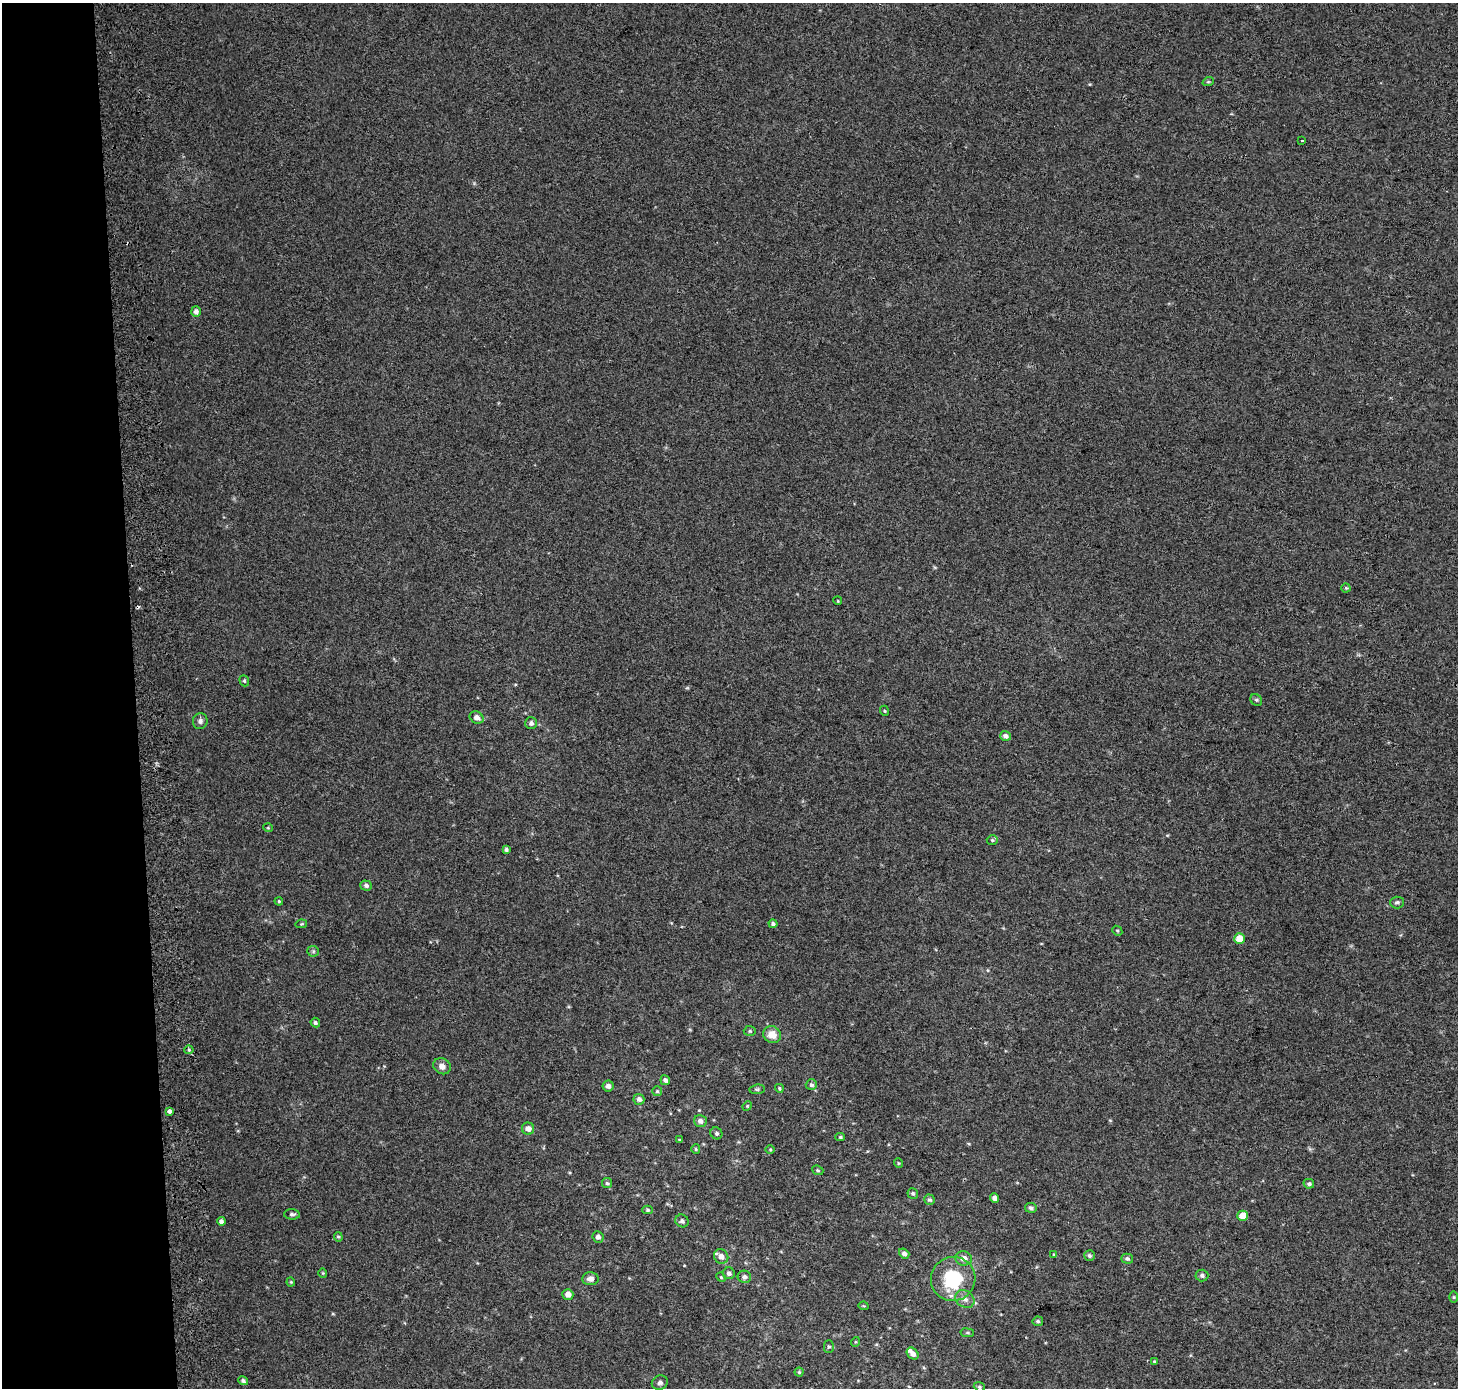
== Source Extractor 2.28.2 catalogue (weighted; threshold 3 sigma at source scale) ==
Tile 4 of 3 x 3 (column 1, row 2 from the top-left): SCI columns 73-1528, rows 1388-2773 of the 4514 x 4169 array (HDU 1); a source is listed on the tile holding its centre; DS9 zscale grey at full resolution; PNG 1460 x 1390 px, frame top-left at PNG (2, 3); each listed source drawn as its Kron ellipse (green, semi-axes under 4 px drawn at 4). Shown black and unused: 9% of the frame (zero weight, under 2 of 3 exposures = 2% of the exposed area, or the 3 px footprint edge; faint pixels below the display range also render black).
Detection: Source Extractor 2.28.2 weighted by HDU 2 'WHT'; one run over the whole footprint, this tile lists its part. Background 0.0549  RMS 0.012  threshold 0.054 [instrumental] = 3 sigma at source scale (4.5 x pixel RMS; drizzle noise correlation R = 1.50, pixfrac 1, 0.0396/0.0396 arcsec/px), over >= 5 px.
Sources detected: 89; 1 cosmic-ray / hot-pixel residue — neither listed nor drawn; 1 inside a brighter listed object's ellipse — not listed separately; the other 87 listed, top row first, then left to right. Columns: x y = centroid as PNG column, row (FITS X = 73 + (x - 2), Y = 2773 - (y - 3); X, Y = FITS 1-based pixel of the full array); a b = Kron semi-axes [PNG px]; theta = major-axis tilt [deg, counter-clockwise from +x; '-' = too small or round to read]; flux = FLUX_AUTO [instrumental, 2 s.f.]
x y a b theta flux
1208 82 6 3 18 1.3
1302 141 3 3 - 2
196 311 5 5 - 4.4
1346 588 4 4 - 1.5
838 601 4 3 - 1
244 681 6 4 -69 1.6
1256 700 6 5 - 2
885 711 5 3 - 1.1
477 718 7 5 -31 5.7
200 721 8 7 - 3.9
531 723 6 6 - 3.3
1005 736 5 5 - 4
268 828 5 3 - 0.96
992 840 5 4 - 1.7
506 850 4 3 - 2.4
366 886 6 5 - 3
279 901 4 3 - 1.1
1397 902 7 6 - 3
301 924 6 4 12 1.3
773 924 4 4 - 2.8
1117 931 5 4 - 1.4
1239 939 5 5 - 20
313 951 6 5 - 2
315 1023 5 4 - 2.1
750 1031 6 5 - 1.7
772 1035 9 8 - 13
189 1050 4 4 - 1.5
442 1066 9 7 -31 6.6
665 1080 5 4 - 3.2
811 1085 5 5 - 2.6
608 1086 5 5 - 3.9
779 1088 4 4 - 1.7
757 1089 7 5 7 1.8
657 1091 5 5 - 1.6
639 1099 5 5 - 4.3
747 1106 5 4 - 1.2
169 1111 4 4 - 13
700 1121 6 6 - 5.2
528 1129 6 6 - 6.4
716 1133 6 5 - 2.6
840 1137 5 4 - 1.5
679 1140 4 3 - 1.2
696 1149 5 4 - 1.4
770 1150 5 3 - 1
898 1163 5 3 - 1
818 1170 6 4 -22 1.8
607 1183 5 5 - 1.9
1309 1184 5 5 - 2.5
913 1193 5 5 - 2.2
995 1198 5 4 - 5.7
930 1200 5 5 - 2.3
1031 1208 6 5 - 2.9
648 1210 5 4 - 1.7
292 1214 8 5 -3 2.7
1243 1216 5 5 - 17
221 1221 4 4 - 3.3
682 1221 7 6 - 3.4
338 1237 5 4 - 1.5
598 1237 6 5 - 3.7
904 1253 5 4 - 3.9
1054 1255 4 4 - 1.3
721 1256 8 6 -51 7.8
1089 1256 5 5 - 2.2
964 1258 8 7 - 7.9
1127 1259 6 5 - 2.7
323 1273 4 4 - 1.2
729 1273 6 6 - 3.7
1202 1275 6 6 - 3.3
721 1277 5 4 - 1.2
744 1277 7 6 - 3.9
590 1279 8 6 2 6.2
953 1279 22 22 - 68
291 1282 4 4 - 1.2
568 1294 5 5 - 7.1
1454 1297 6 4 90 1.4
965 1299 10 8 -36 6.4
864 1306 5 3 - 1.1
1038 1321 5 4 - 2
967 1333 7 3 -8 1.6
855 1342 5 3 - 1.1
829 1347 6 5 - 2
913 1354 7 5 -49 5.5
1154 1361 3 3 - 1.2
799 1372 4 4 - 1.4
243 1381 5 4 - 2.6
660 1383 8 7 - 4.2
979 1387 6 4 -21 1.8